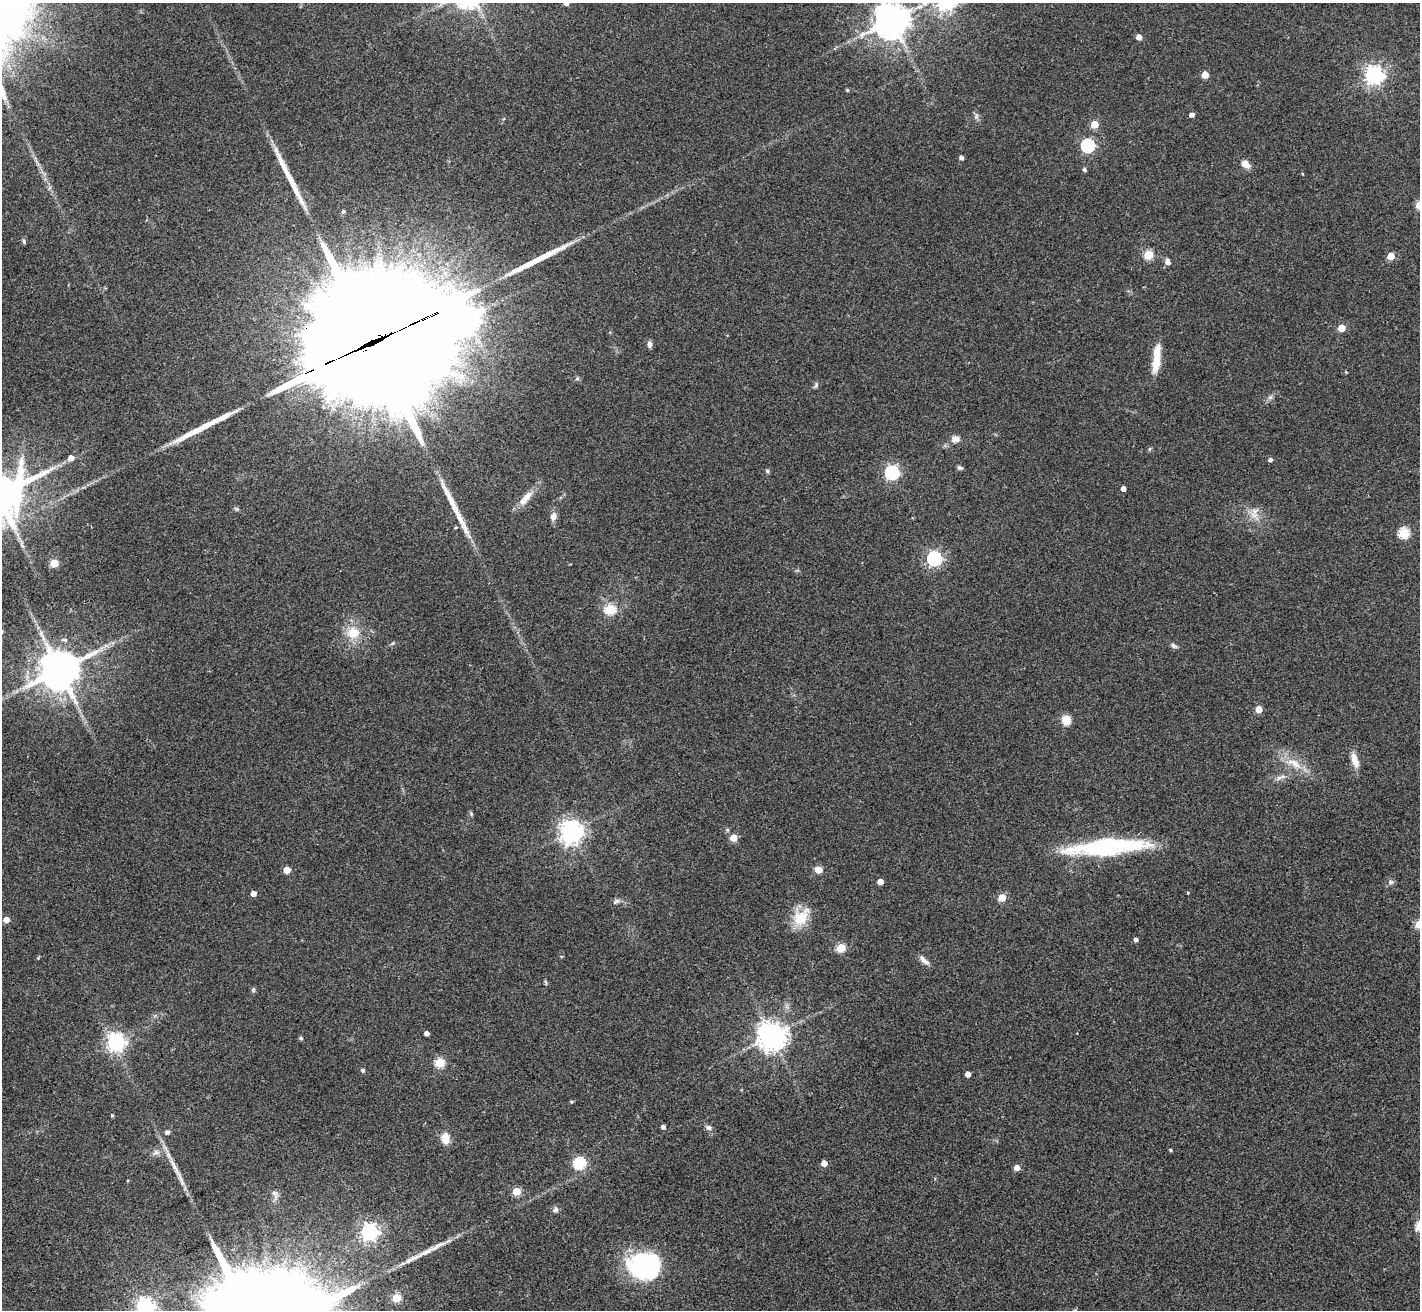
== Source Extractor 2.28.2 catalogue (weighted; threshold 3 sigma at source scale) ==
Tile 7 of 4 x 4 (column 3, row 2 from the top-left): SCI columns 2857-4274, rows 2925-4232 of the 5709 x 5715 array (HDU 1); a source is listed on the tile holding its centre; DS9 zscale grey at full resolution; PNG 1422 x 1312 px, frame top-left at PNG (2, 3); no overlay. Shown black and unused: <1% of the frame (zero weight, under 2 of 3 exposures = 2% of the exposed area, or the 3 px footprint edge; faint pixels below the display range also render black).
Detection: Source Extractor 2.28.2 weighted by HDU 2 'WHT'; one run over the whole footprint, this tile lists its part. Background 0.0398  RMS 0.0066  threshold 0.0298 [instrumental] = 3 sigma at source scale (4.5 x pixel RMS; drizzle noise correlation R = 1.50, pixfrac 1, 0.05/0.05 arcsec/px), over >= 5 px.
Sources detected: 102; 5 long thin detections or spike segments (spike, bleed or trail) — not listed; the other 97 listed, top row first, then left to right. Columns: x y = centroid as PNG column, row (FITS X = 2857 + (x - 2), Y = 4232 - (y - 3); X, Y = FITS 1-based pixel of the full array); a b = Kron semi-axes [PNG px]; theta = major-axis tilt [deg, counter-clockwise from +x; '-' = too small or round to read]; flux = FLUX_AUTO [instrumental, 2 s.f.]
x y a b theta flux
566 3 4 4 - 2.9
891 20 11 10 - 1300
1139 37 4 4 - 5
1205 75 5 5 - 10
1374 75 7 7 - 330
847 90 4 4 - 0.9
1192 115 5 4 - 2.7
976 116 8 6 69 1.8
1094 124 5 5 - 15
1088 145 6 6 - 100
961 157 4 4 - 2.3
1245 164 9 7 -42 5.9
1084 170 5 4 - 1.4
343 211 5 4 - 1.1
24 241 6 5 - 1.1
1148 255 5 5 - 32
1391 256 5 5 - 13
1168 262 7 6 - 2.6
467 318 7 7 - 730
1341 328 5 5 - 13
372 343 83 34 24 44000
650 344 8 5 -87 2.4
1156 359 36 8 83 14
1346 372 4 4 - 0.55
816 385 8 5 68 1.3
1270 397 7 6 - 1.7
956 439 11 8 13 4.3
1150 449 6 4 88 0.84
71 458 6 5 - 4.3
1270 460 5 4 - 1.9
960 468 6 5 - 1.4
767 471 6 4 -68 1.1
892 473 6 6 - 140
1123 489 4 4 - 3.7
526 498 24 8 50 9.1
1254 515 13 7 -6 5.3
553 516 10 8 77 3.5
456 527 4 4 - 0.71
1404 533 5 5 - 48
934 558 6 6 - 160
54 563 5 5 - 22
610 609 5 5 - 45
353 633 18 16 12 14
392 643 8 3 45 0.81
1174 646 9 5 -29 1.7
59 670 12 11 - 2100
1259 709 5 5 - 10
1066 720 9 9 - 8.5
1355 760 20 8 -71 6.5
1294 763 27 10 -27 12
1279 778 11 5 26 2.5
471 814 6 4 -58 0.93
571 831 7 7 - 530
734 838 5 5 - 13
1107 847 80 16 5 87
287 870 5 4 - 13
818 870 5 5 - 15
880 882 4 4 - 5.4
1391 882 9 6 9 1.7
254 893 4 4 - 4.3
1188 893 4 3 - 0.61
1002 898 5 5 - 19
616 901 10 5 32 1.8
800 918 22 18 57 17
6 920 5 4 - 6.5
1136 939 4 4 - 2.2
841 948 5 5 - 27
38 958 4 3 - 0.69
924 960 16 6 -41 3.4
546 982 7 4 -71 0.86
253 990 7 5 -72 1.1
427 1033 4 4 - 2.9
772 1036 9 9 - 710
301 1038 4 4 - 1.3
116 1042 7 7 - 270
440 1062 5 5 - 36
363 1070 4 4 - 1.2
968 1074 4 4 - 5.2
571 1102 4 3 - 0.81
112 1115 3 3 - 2.1
663 1127 4 4 - 2.4
709 1128 9 7 -31 2
167 1132 7 5 19 1.4
445 1138 12 8 -82 8.1
1171 1150 4 3 - 0.84
156 1152 10 6 2 2.6
579 1163 6 5 - 72
824 1163 5 4 - 6.4
1017 1167 5 4 - 5.6
175 1168 40 5 -62 9.4
516 1191 5 5 - 22
555 1210 7 6 - 2.2
370 1232 6 6 - 260
417 1257 41 6 26 9.7
644 1266 36 28 0 76
396 1298 5 5 - 28
145 1306 7 6 - 260
Overlapping masked pixels (flux is a lower limit): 1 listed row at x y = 372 343
Isophote crosses this tile's border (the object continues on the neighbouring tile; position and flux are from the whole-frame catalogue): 3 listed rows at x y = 566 3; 891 20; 145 1306